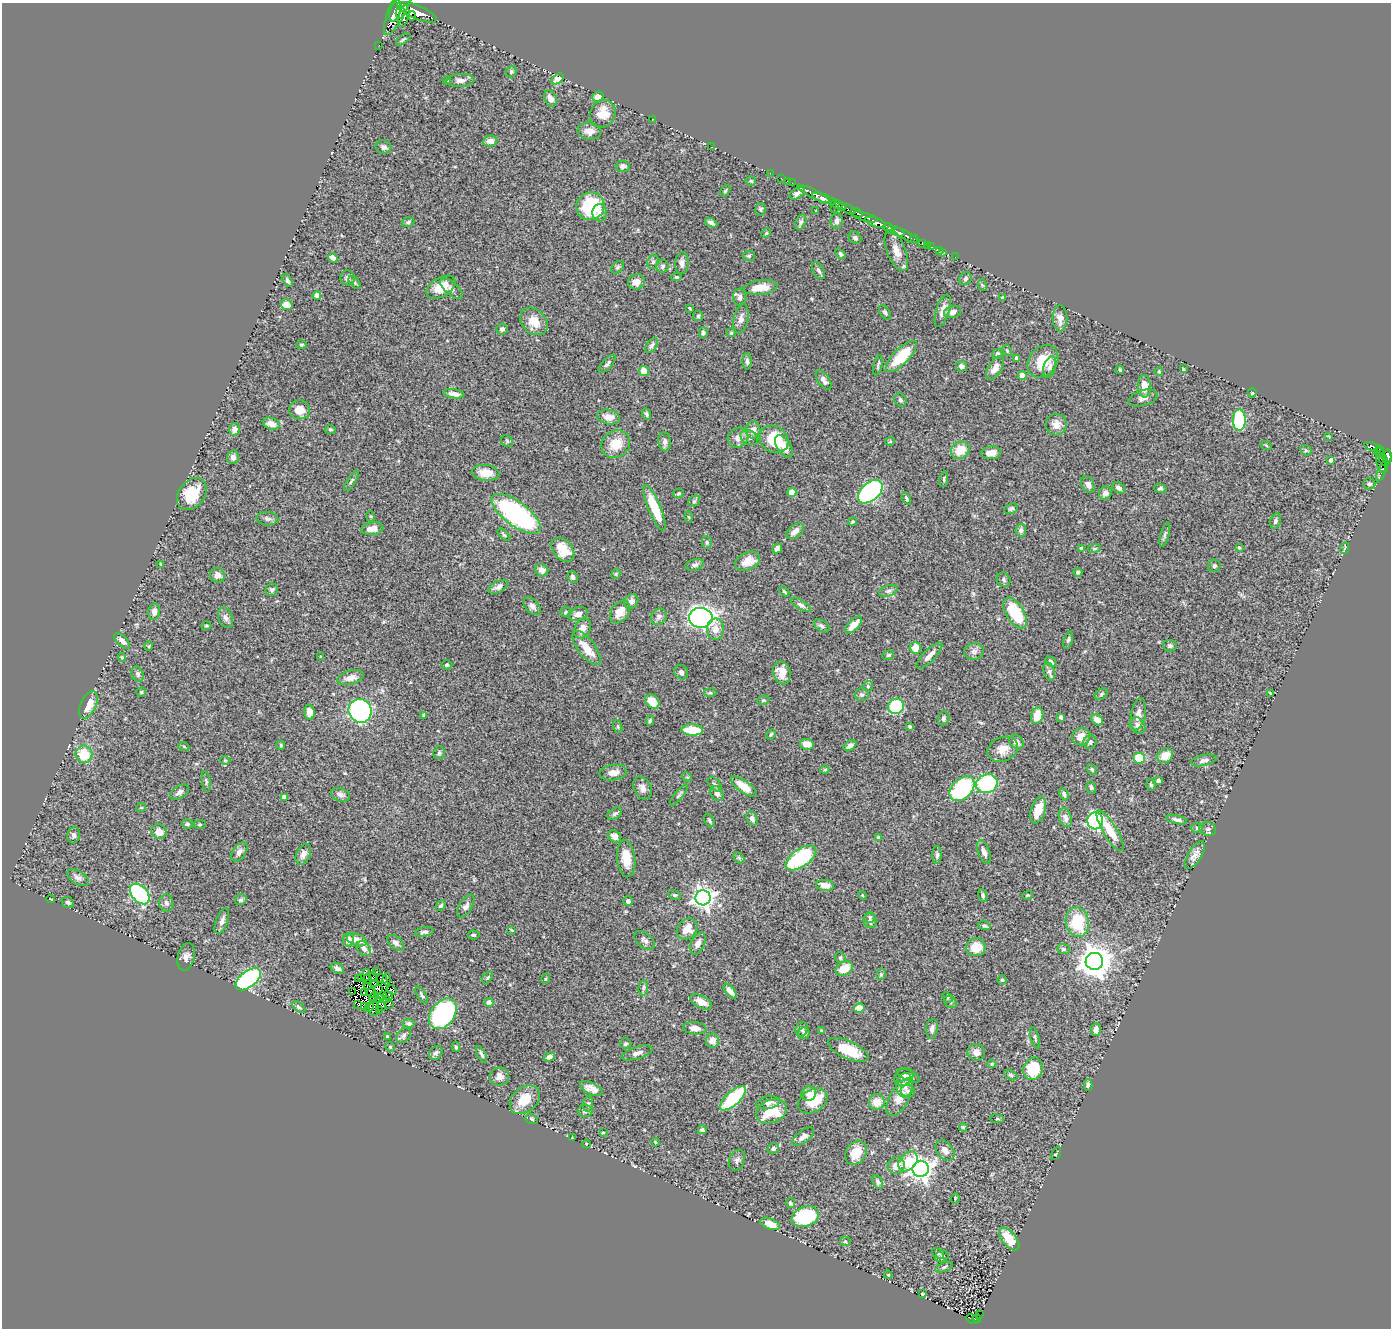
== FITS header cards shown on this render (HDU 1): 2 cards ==
NAXIS1  =                 1389
NAXIS2  =                 1326

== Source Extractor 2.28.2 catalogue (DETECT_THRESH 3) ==
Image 1389 x 1326 px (HDU 1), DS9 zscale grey, 1 PNG px = 1 image px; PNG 1393 x 1330 px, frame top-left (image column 1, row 1326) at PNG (2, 3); each listed source drawn as its Kron ellipse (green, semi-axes under 4 px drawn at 4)
Background 0.722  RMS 0.055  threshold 0.166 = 3 sigma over >= 5 px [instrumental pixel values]
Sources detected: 470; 9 with non-positive FLUX_AUTO (blend fragments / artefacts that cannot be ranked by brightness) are neither listed nor drawn; the other 461 listed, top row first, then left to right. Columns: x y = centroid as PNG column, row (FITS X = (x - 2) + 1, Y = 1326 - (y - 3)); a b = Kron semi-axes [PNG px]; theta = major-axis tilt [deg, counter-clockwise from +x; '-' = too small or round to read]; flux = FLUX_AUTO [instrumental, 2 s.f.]
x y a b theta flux
399 6 31 8 65 3700
395 11 11 5 72 2400
400 12 6 4 79 1400
417 12 21 7 -23 3500
404 16 11 5 76 540
412 16 4 3 - 320
403 39 8 3 36 5.1
379 45 2 2 - 9.8
511 72 6 5 - 6.8
557 79 7 4 32 14
447 80 4 3 - 4.2
460 80 14 6 4 20
598 96 6 5 - 33
550 98 8 6 -61 22
603 114 14 12 59 61
653 119 2 2 - 10
589 131 12 8 -9 26
490 141 7 5 6 27
383 147 8 6 -20 10
712 147 3 2 - 3.3
623 166 7 5 -2 13
770 173 2 2 - 12
781 178 2 2 - 12
751 181 5 4 - 5.5
787 181 2 2 - 16
792 183 2 2 - 9.2
725 191 6 3 54 4.6
797 193 8 5 34 14
813 194 18 4 -27 1700
824 199 12 3 -20 1900
837 204 6 3 -27 85
590 206 14 13 - 240
842 207 4 3 - 320
834 208 2 2 - 11
761 209 6 5 - 5.4
849 209 7 3 -28 530
816 211 3 2 - 2.6
600 213 8 7 - 19
856 213 6 2 -22 370
865 217 13 4 -15 500
837 221 8 6 84 12
408 222 6 4 18 6
801 222 8 5 68 9.6
876 222 11 4 -19 2500
711 223 6 3 -28 10
888 228 5 3 - 470
896 231 9 3 -20 1200
766 233 5 4 - 4.7
906 236 14 3 -30 350
855 238 7 5 -39 11
914 239 4 3 - 120
922 243 3 3 - 36
927 245 2 2 - 9.5
932 247 2 2 - 7.7
939 250 3 2 - 7
896 251 21 9 -68 38
942 252 3 2 - 9.4
840 254 6 3 -53 5.8
749 256 6 5 - 6.2
955 257 2 2 - 4.9
333 258 5 4 - 19
653 262 7 5 69 8
682 263 11 7 88 16
663 266 6 6 - 9
617 267 7 5 43 7
819 271 9 5 -61 10
676 277 5 4 - 4.6
347 278 7 7 - 14
965 279 7 6 - 7.9
287 280 7 4 -58 8.9
355 282 7 4 -50 6.4
636 282 8 7 - 26
982 285 6 3 -71 4.1
441 287 16 9 31 62
760 287 17 7 8 51
451 289 14 6 -41 14
317 295 4 4 - 26
740 297 8 6 -87 14
1003 297 4 3 - 3.6
287 305 6 5 - 38
690 308 4 3 - 3.7
943 311 17 6 72 27
885 312 8 4 -58 7.7
953 312 9 5 14 16
698 316 5 5 - 5.8
741 318 15 7 77 21
1060 318 13 7 -88 27
534 321 15 11 -45 57
502 329 5 5 - 11
703 333 5 4 - 7.9
731 333 5 4 - 4.1
301 345 5 4 - 5.1
651 345 9 5 53 9
1007 350 6 4 -63 5.1
997 354 5 5 - 9.7
901 356 20 7 46 150
1016 358 4 3 - 7.1
747 361 8 4 -89 9.3
1043 361 18 13 51 85
607 364 11 5 48 11
878 365 10 3 76 6.7
961 366 5 5 - 15
1050 367 11 6 73 14
995 368 13 6 59 32
1183 369 3 2 - 3.1
1120 370 4 3 - 3.4
644 371 5 5 - 37
1159 371 4 3 - 4
1022 376 4 4 - 68
824 380 11 6 -57 16
1144 386 11 6 -86 40
1252 393 4 4 - 5
454 394 11 4 -8 18
1143 398 15 7 17 19
900 400 7 5 -58 8.8
300 410 10 9 - 45
647 414 6 4 -68 7.2
608 417 11 7 -12 31
1239 420 10 6 -90 270
271 424 8 5 -18 27
1056 425 10 10 - 35
234 429 6 5 - 22
330 429 5 4 - 4.9
753 430 8 7 - 22
1328 436 4 3 - 2.9
749 437 9 7 -32 15
738 438 11 9 36 27
774 439 15 12 -36 150
507 441 6 5 - 5.6
890 441 5 4 - 3.9
665 442 9 6 -84 15
616 444 15 13 37 73
1266 445 6 3 -20 3.9
784 446 12 6 -55 34
1373 447 9 3 -19 160
1379 449 4 3 - 89
960 450 10 8 36 71
1306 450 6 5 - 6.1
991 453 10 6 6 33
1379 453 5 3 - 57
1388 456 7 4 -89 530
233 457 7 6 - 16
1331 460 4 4 - 14
1383 460 6 3 -72 100
1381 464 9 4 -71 220
1382 470 12 3 65 91
486 473 14 8 -5 41
944 479 8 3 80 5.7
351 481 12 4 57 8.1
1369 484 6 5 - 10
1088 485 9 6 -62 18
1119 488 7 5 -31 15
1160 488 6 4 -17 7.4
870 492 14 9 41 790
679 493 5 4 - 5
792 493 4 4 - 62
1105 493 7 6 - 16
192 494 18 13 52 110
906 498 6 4 -64 6.1
694 501 6 5 - 6.4
654 508 24 6 -68 120
1011 509 7 5 25 8.1
516 514 29 12 -36 610
370 516 5 3 - 3.6
689 517 5 3 - 3.3
267 519 11 6 -4 12
1275 521 8 5 74 9.2
852 522 4 4 - 5.3
372 529 11 6 8 30
1021 530 6 5 - 12
795 531 10 6 37 23
504 535 8 3 -44 5.9
1165 535 13 4 75 9.6
707 542 6 5 - 6.8
777 548 5 4 - 21
1094 548 6 3 8 4.4
1239 548 4 3 - 4.6
1345 548 5 3 - 4.1
1082 549 4 4 - 33
563 550 13 9 -49 60
748 561 13 8 25 42
161 564 4 2 - 2.6
695 565 9 5 16 13
1214 566 6 6 - 8.6
542 570 7 6 - 22
1078 572 4 4 - 7.3
616 574 5 4 - 3.9
217 575 7 7 - 22
573 577 6 5 - 9.7
1004 580 7 6 - 8.7
498 587 11 5 27 16
272 590 6 6 - 10
784 591 5 3 - 4.7
888 591 9 5 17 11
631 602 8 6 51 15
801 605 11 4 -31 11
532 606 11 6 -47 16
154 612 8 6 83 21
566 612 6 4 14 5.9
620 612 12 8 55 35
1015 613 17 9 -59 160
578 614 10 6 15 18
659 617 9 7 54 16
226 618 10 7 -68 16
701 618 12 10 -1 960
854 625 11 5 45 44
206 626 5 3 - 4.7
822 626 9 5 -35 9
582 629 10 7 65 24
716 629 11 8 -90 32
1068 640 9 4 73 7.4
122 641 10 5 -45 17
149 646 5 3 - 2.7
1170 646 7 6 - 8.3
586 648 20 8 -53 58
915 648 6 5 - 46
974 651 10 8 12 16
888 655 6 4 21 5.5
929 655 17 6 45 25
122 657 4 4 - 3.5
321 657 4 4 - 3.7
1051 662 6 4 -35 7.7
447 665 5 4 - 6.9
1049 671 9 5 -73 12
681 672 7 6 - 11
782 673 11 8 -74 45
138 674 8 5 -70 9.2
350 678 13 7 14 25
868 686 5 5 - 8
141 692 4 4 - 5
710 693 6 4 0 4.9
1270 693 3 2 - 2.8
1101 694 7 5 37 7
862 695 7 6 - 9.3
763 700 6 4 20 5.1
652 702 8 6 -46 42
88 705 14 7 65 56
896 706 8 7 - 190
360 711 12 11 - 690
309 712 7 5 -86 36
1138 714 16 7 79 24
424 715 4 3 - 6.6
1037 716 8 6 75 55
1061 717 4 4 - 11
943 718 7 6 - 9.9
1097 720 7 5 -41 24
650 721 5 3 - 4.7
1138 725 9 7 -52 16
618 726 6 4 -71 5.2
910 726 4 4 - 5.2
692 730 11 5 -3 110
771 734 5 3 - 5.1
1081 737 9 8 - 40
1016 742 8 6 -43 16
1090 742 7 6 - 11
807 744 7 5 -9 37
281 745 4 3 - 3.9
850 746 7 5 37 17
184 747 5 3 - 3.9
1003 749 16 12 24 39
439 753 6 5 - 7
84 754 8 8 - 100
1165 756 8 7 - 45
1139 758 6 5 - 110
225 760 5 3 - 2.9
1204 760 13 5 12 14
1092 769 6 4 -51 6.1
825 770 5 3 - 3.5
613 772 13 8 7 27
687 777 5 4 - 4.5
1158 780 4 3 - 7.7
206 781 10 4 -81 7.4
715 784 9 5 -46 7.8
987 784 11 9 22 330
1151 785 6 4 -75 5.6
744 787 15 6 -35 59
1091 787 6 5 - 8.3
642 788 12 8 -62 20
962 789 15 9 44 390
179 792 10 6 35 15
717 793 8 5 -56 14
1064 794 7 4 -67 8.1
340 795 10 6 -19 15
679 795 13 4 51 8.4
284 797 4 4 - 24
141 808 5 3 - 3.1
1038 810 14 7 73 53
615 814 8 5 31 7.8
752 818 7 5 -64 13
1065 818 10 6 -72 14
709 820 7 4 -61 6.3
1177 820 10 4 -14 12
1095 821 8 8 - 600
187 824 5 4 - 6.5
200 825 6 3 9 3.9
1197 828 6 5 - 6
1208 829 8 6 -17 10
1110 831 23 6 -58 75
159 832 8 7 - 35
74 835 8 6 78 13
615 836 7 5 -39 17
879 838 4 4 - 19
239 852 11 6 55 17
984 852 12 5 -68 18
303 854 11 7 65 22
937 855 9 4 89 9.6
1195 855 16 6 58 22
626 858 18 9 -83 57
739 858 6 4 -45 4.8
801 858 18 9 35 290
78 878 12 6 -32 15
825 885 9 5 -8 33
140 894 12 7 -48 530
675 895 6 4 -25 5.2
862 895 4 3 - 3.2
983 895 7 4 -74 7.7
1027 895 5 4 - 3.8
703 898 7 7 - 2200
50 899 4 2 - 2.1
241 900 6 5 - 7.6
628 901 5 5 - 12
68 902 6 5 - 11
166 903 8 7 - 14
441 906 6 4 47 5.5
466 906 13 6 58 16
870 917 5 5 - 6.9
222 921 13 6 69 19
870 921 7 6 - 11
1077 922 15 11 -79 160
984 926 6 4 -18 7.9
687 929 11 9 46 45
512 930 3 3 - 3.3
424 932 9 4 10 10
474 935 6 4 -3 5.7
348 940 7 5 90 25
357 940 10 6 -20 33
645 940 12 7 -39 15
396 943 10 6 -40 12
698 944 12 7 65 17
976 947 10 9 - 65
364 948 8 6 -50 17
1063 949 6 5 - 8.9
186 957 14 8 79 20
840 958 6 5 - 5.1
1094 961 8 8 - 6800
337 968 7 5 -29 13
844 968 9 6 27 72
377 972 2 2 - 5.6
367 973 4 3 - 0.58
881 974 6 4 78 5.8
362 977 3 2 - 6.2
373 977 5 3 - 5.9
488 977 7 4 53 5.6
248 979 14 8 38 650
359 979 3 2 - 3.7
368 979 5 2 - 2.1
382 979 6 2 -33 2.6
387 979 6 2 87 3.1
545 979 5 3 - 3.4
1002 980 5 4 - 4.7
375 983 2 2 - 2.3
367 985 5 2 - 8.1
643 988 8 5 84 7.7
379 989 4 2 - 7.9
391 990 5 2 - 0.99
370 991 8 2 -58 5.1
730 991 9 4 -50 21
352 992 4 2 - 2.7
364 992 3 2 - 14
382 995 3 2 - 3.8
422 995 9 4 -58 7.1
388 996 5 2 - 4.9
373 997 5 3 - 1.3
947 997 6 4 -44 5.4
380 999 3 2 - 4.7
386 999 3 2 - 2.2
701 1002 12 6 -27 37
951 1002 7 5 -37 6.8
489 1003 4 4 - 43
358 1004 3 3 - 23
389 1004 4 2 - 6.4
364 1006 3 2 - 8.2
381 1006 5 4 - 5.3
299 1007 8 4 -38 7.1
369 1007 5 2 - 0.19
374 1008 8 5 89 3
859 1008 5 4 - 35
379 1010 3 2 - 3.9
443 1014 17 12 55 640
409 1023 6 4 -5 9.1
695 1028 12 6 -5 28
802 1029 7 6 - 7.8
932 1029 10 6 83 17
1096 1030 6 5 - 22
821 1031 3 3 - 3.7
804 1033 6 6 - 11
404 1035 8 6 46 11
388 1037 3 3 - 5.4
1035 1038 11 3 -74 6.5
712 1040 7 6 - 32
625 1044 5 5 - 8.4
390 1047 5 4 - 4.8
456 1047 5 3 - 5.8
848 1050 22 8 -24 100
976 1052 8 8 - 22
436 1053 8 6 47 10
637 1053 16 6 18 21
481 1054 9 4 -63 8.4
549 1057 6 4 25 14
992 1064 4 4 - 5.2
1033 1069 11 9 67 160
1011 1075 7 4 -27 6.6
909 1076 12 5 -23 13
499 1077 10 9 - 23
904 1077 10 8 35 19
905 1085 12 8 85 27
1088 1085 6 4 89 8.5
591 1089 12 6 -24 27
908 1091 7 6 - 9.5
809 1094 7 7 - 25
900 1097 21 9 61 61
733 1098 16 7 42 260
525 1100 17 12 40 83
813 1101 16 11 31 110
877 1102 8 7 - 47
768 1103 12 6 11 17
588 1104 7 5 81 7.7
585 1111 7 6 - 9.6
772 1111 16 11 21 130
532 1119 6 4 -18 5.5
997 1119 7 3 -7 4.6
963 1127 4 3 - 3.4
702 1130 4 3 - 9.4
603 1132 3 2 - 3.5
803 1137 13 6 37 19
572 1138 3 2 - 2.4
655 1142 4 3 - 3.4
586 1144 4 2 - 2.3
773 1148 6 5 - 8.9
945 1150 11 8 -52 26
856 1153 12 10 57 68
1056 1153 7 2 62 3.7
737 1160 11 8 69 12
908 1161 11 8 48 93
896 1166 9 8 - 37
921 1169 8 8 - 2400
878 1182 7 4 -63 9.2
955 1198 5 4 - 3.6
791 1203 5 4 - 6.8
805 1217 14 10 18 200
770 1224 10 5 -21 44
1009 1239 13 7 -51 75
845 1241 5 5 - 5.2
938 1253 7 4 -38 5.6
942 1256 7 5 29 8.4
944 1267 9 4 19 7.6
888 1275 4 3 - 3.6
923 1294 3 2 - 4.2
980 1315 3 2 - 4.1
972 1319 6 3 -30 89
977 1319 4 4 - 68
At the frame edge (FLAGS 8, measured only in part): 1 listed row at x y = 1388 456
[9 non-positive-flux detections neither listed nor drawn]